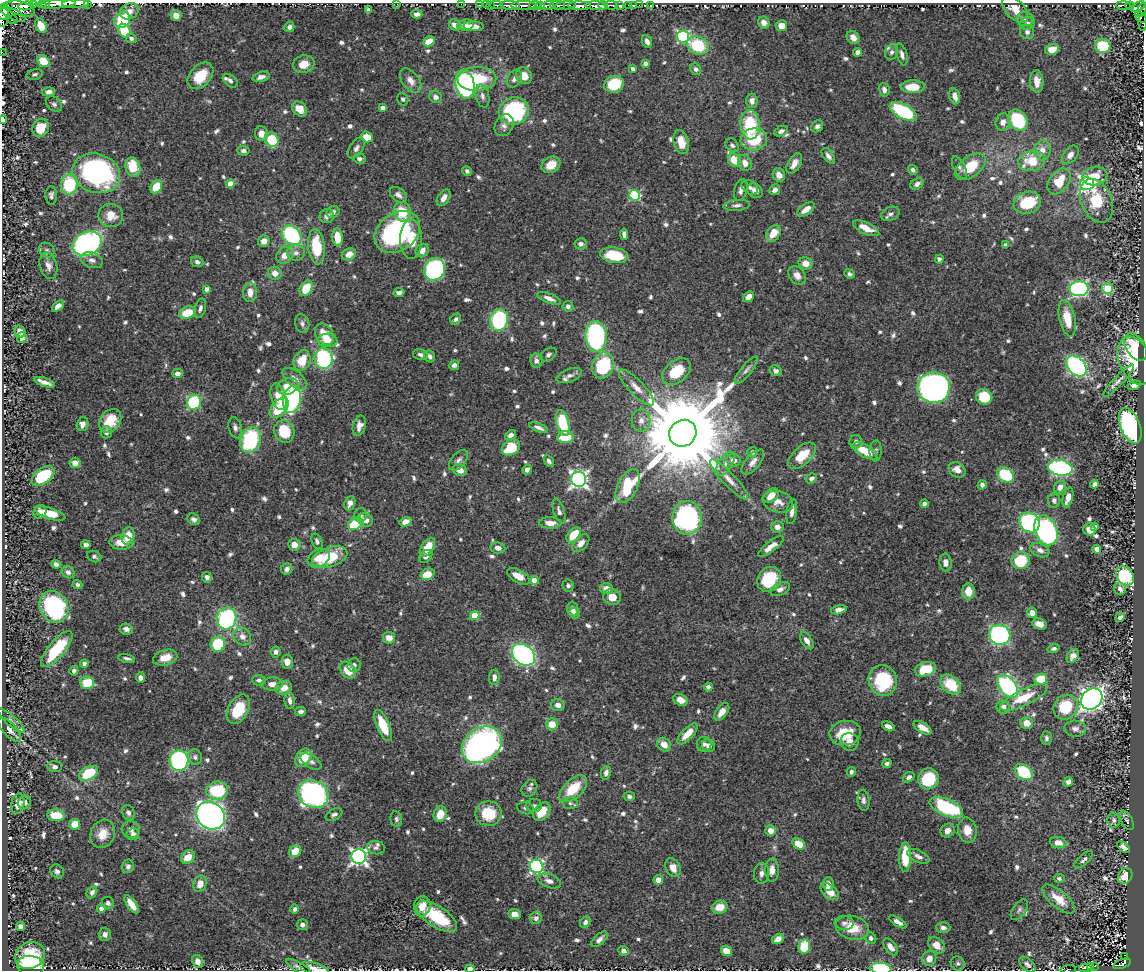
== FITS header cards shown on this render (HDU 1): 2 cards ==
NAXIS1  =                 1142
NAXIS2  =                  968

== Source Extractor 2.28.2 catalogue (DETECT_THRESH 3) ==
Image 1142 x 968 px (HDU 1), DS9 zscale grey, 1 PNG px = 1 image px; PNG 1146 x 972 px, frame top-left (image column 1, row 968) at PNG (2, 3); each listed source drawn as its Kron ellipse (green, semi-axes under 4 px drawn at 4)
Background 0.685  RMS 0.0086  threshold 0.0257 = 3 sigma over >= 5 px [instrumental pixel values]
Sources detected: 796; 1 with non-positive FLUX_AUTO (blend fragments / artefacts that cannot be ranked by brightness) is neither listed nor drawn; of the other 795, the 500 brightest by FLUX_AUTO listed and drawn (295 fainter detections omitted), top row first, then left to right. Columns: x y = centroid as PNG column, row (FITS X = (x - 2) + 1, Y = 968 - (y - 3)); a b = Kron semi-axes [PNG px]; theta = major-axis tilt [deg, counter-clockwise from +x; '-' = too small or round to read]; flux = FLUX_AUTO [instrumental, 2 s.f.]
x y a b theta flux
88 3 3 2 - 13
33 4 3 2 - 21
42 4 4 2 - 69
46 4 3 2 - 75
57 4 19 3 4 510
76 4 13 2 1 500
397 4 2 2 - 39
461 4 2 2 - 7.9
9 5 2 2 - 5.9
480 5 3 2 - 13
486 5 2 2 - 7.4
490 5 3 2 - 19
496 5 6 2 0 29
510 5 10 3 -3 490
535 5 6 3 9 50
541 5 3 3 - 76
547 5 7 3 12 250
557 5 7 3 -1 230
565 5 10 3 8 210
603 5 5 3 - 320
611 5 7 3 -4 110
620 5 3 3 - 100
629 5 3 3 - 31
633 5 3 3 - 13
639 5 2 2 - 4.8
651 5 3 3 - 11
1124 5 7 3 -1 120
26 6 7 4 9 220
523 6 12 3 0 730
579 6 11 4 -1 870
596 6 11 4 -4 530
1130 6 4 4 - 180
1138 7 7 4 28 280
20 8 15 7 -17 520
1015 9 16 9 -45 8.8
368 10 4 4 - 1.7
1142 10 7 4 75 190
129 11 10 7 27 4.4
3 12 8 5 81 670
13 14 13 5 -24 180
417 14 5 4 - 2.7
176 15 5 5 - 4.7
3 17 9 6 80 520
1141 17 7 3 -36 34
13 19 5 2 - 16
1025 19 8 7 - 2.1
122 20 9 7 48 32
1143 22 9 2 -89 41
764 23 6 5 - 2.9
1027 23 7 6 - 2
455 25 6 5 - 4.1
465 25 8 5 10 3.5
41 26 8 5 -61 7.1
474 26 10 4 -2 4.1
781 26 5 5 - 6
289 27 5 4 - 1.8
124 31 7 6 - 18
1027 32 7 7 - 2.1
683 36 6 6 - 68
853 37 7 6 - 4.3
131 38 5 4 - 1.5
429 41 6 4 29 6.7
647 41 7 4 -67 2.4
698 45 11 8 -25 29
1103 46 8 7 - 29
1052 49 7 5 17 6.8
2 52 2 2 - 4.1
857 52 4 4 - 2.5
891 52 8 6 70 1.8
902 55 11 5 -75 2.8
43 61 7 5 -44 16
645 63 4 4 - 2.2
304 64 11 8 13 7.3
633 69 4 4 - 2.6
696 69 6 5 - 1.9
35 74 8 5 17 1.5
200 76 15 10 47 14
524 76 8 8 - 7.3
261 77 8 5 15 3.2
477 79 19 12 3 23
514 79 9 7 56 2.5
230 81 8 5 -38 1.8
411 81 14 8 -53 4.3
1037 81 11 6 -87 5.4
465 84 14 9 -77 120
614 84 10 8 16 28
913 87 12 6 1 12
884 90 7 5 -77 2.8
48 92 6 4 3 2.5
482 96 12 6 -76 2.6
955 96 8 5 -74 3.7
435 97 6 6 - 2.4
403 99 6 5 - 1.5
752 101 7 5 -88 3
54 104 9 6 -43 1.6
382 108 4 4 - 2.5
300 109 8 6 -47 8.3
514 111 15 13 29 81
903 111 15 7 -29 57
3 120 4 3 - 2.2
1018 120 11 9 -53 43
1003 122 8 7 - 3.8
504 125 11 9 62 3.2
750 125 14 9 -85 33
817 126 6 5 - 2.2
41 128 9 8 - 11
781 131 7 5 26 1.8
261 133 7 6 - 4.7
367 137 6 5 - 7.6
754 139 13 11 7 24
272 140 7 6 - 22
681 142 12 7 -75 8.8
732 145 8 6 -45 1.7
356 148 11 6 57 2.3
1042 150 10 8 86 5.4
243 151 6 5 - 2.2
1070 155 10 7 51 3.7
828 156 9 5 -54 2.6
359 159 6 5 - 1.9
734 160 7 6 - 10
1032 161 14 9 14 18
745 163 8 6 -68 5.4
794 163 11 6 59 4.8
551 165 10 7 31 8.1
133 167 9 7 -74 16
959 167 12 6 -63 2
970 167 17 10 37 18
913 170 5 4 - 2
467 171 5 4 - 1.6
96 173 24 19 -18 130
779 175 7 6 - 4.2
1095 176 13 9 10 11
1059 181 14 9 52 16
69 184 10 8 80 34
230 184 4 4 - 6.9
917 184 7 5 34 2.3
1087 184 7 6 - 170
156 187 7 5 59 14
750 187 9 6 -33 2.2
741 190 11 6 75 2.9
775 190 6 5 - 2.4
755 191 8 6 -33 2.8
51 195 9 5 -87 2
398 195 9 6 -38 2.8
635 195 5 5 - 50
444 198 9 5 56 3.8
1096 201 23 15 -67 25
1027 203 14 11 17 29
737 205 13 5 5 2.3
806 209 10 5 35 5.3
333 212 6 5 - 2.3
402 212 10 8 -69 16
890 214 9 7 22 2.2
111 215 12 11 - 8.2
327 216 7 7 - 3.3
866 228 14 6 -25 9.2
397 232 25 18 36 93
773 233 9 6 53 9.1
624 234 6 4 -83 2.6
292 235 11 8 -46 57
337 237 9 5 -86 11
411 239 19 11 -89 13
264 241 6 5 - 4.5
87 243 15 11 25 140
581 244 6 5 - 2.4
1005 245 4 4 - 1.6
316 247 17 8 -83 24
47 250 8 7 - 1.8
422 250 7 6 - 4.2
296 253 9 8 - 2.6
349 254 7 5 24 4.7
285 255 9 7 44 5.3
614 255 14 7 -9 21
939 259 4 4 - 1.7
92 260 11 7 -18 3.3
197 262 6 5 - 1.9
805 263 7 6 - 5.9
48 266 13 8 -76 4
435 269 11 10 - 120
275 273 7 6 - 5
849 274 5 4 - 1.6
797 275 10 7 -51 4.2
306 288 8 6 56 14
1107 288 5 5 - 30
207 289 4 4 - 3.1
1079 289 9 7 2 120
250 292 9 7 87 4.9
399 292 5 4 - 1.9
748 297 6 4 41 3.4
549 298 13 5 -22 3.4
58 306 7 4 40 3
568 306 5 5 - 2
200 308 10 5 75 2
187 313 8 6 19 16
1067 318 18 8 -77 14
456 319 6 5 - 1.7
499 320 11 9 77 66
302 324 10 7 -75 2.1
20 332 6 5 - 6.1
324 334 11 8 -57 9.4
596 336 15 10 -87 100
22 338 5 5 - 3.8
327 340 10 7 2 6.4
1136 347 15 9 -57 23
420 354 7 5 -12 1.7
548 355 9 6 33 1.8
430 356 6 5 - 2
324 358 10 9 - 63
302 360 10 8 66 12
536 361 7 6 - 2.4
1135 361 25 16 -67 35
454 365 5 4 - 2.1
603 366 13 10 68 41
1076 366 12 8 -46 110
746 370 17 5 51 2.7
776 371 6 5 - 2.4
676 372 16 10 40 18
177 373 5 4 - 3.7
569 375 13 6 20 2.7
295 379 14 7 -39 4
1118 381 22 5 46 3.1
45 382 11 4 -19 3.7
1134 385 6 4 19 2.1
288 386 11 8 21 9.8
636 388 24 7 -46 6
934 388 16 15 - 290
278 397 14 7 -72 8.6
984 397 8 7 - 22
292 400 14 8 78 100
194 402 8 7 - 46
279 408 12 7 48 20
110 421 13 10 51 15
641 421 11 9 90 3.9
563 423 13 6 -75 29
82 424 7 5 74 3.6
359 426 10 6 76 3.8
1130 426 19 9 -69 130
235 428 11 6 -77 2.4
539 428 10 4 -20 2.2
284 431 11 10 - 22
106 432 6 5 - 2
683 433 14 13 - 14000
511 435 6 4 38 2.5
565 437 8 6 8 15
250 440 13 10 70 54
856 442 6 6 - 2.3
511 448 10 7 31 21
865 451 14 6 -28 14
876 451 10 6 87 1.6
752 452 5 5 - 1.6
802 456 17 9 42 14
458 460 12 7 49 2.5
733 460 7 6 - 3.9
549 461 6 4 -58 2.1
753 462 15 7 50 4.1
75 463 5 5 - 4
725 464 13 7 58 3.4
1060 468 12 7 -9 110
527 469 5 4 - 3
460 470 7 5 -23 5.7
957 470 9 7 -36 4.6
1005 475 9 6 -35 41
43 476 13 7 37 27
812 478 6 4 34 1.9
579 479 7 7 - 200
729 479 27 6 -47 6.2
1094 484 4 4 - 3
982 485 5 4 - 2.3
628 486 18 10 62 39
1060 487 7 5 51 4.2
771 495 8 6 42 6.4
1068 498 10 5 74 5.1
1054 500 7 6 - 2
778 502 15 10 -16 6
350 503 7 5 70 2.9
924 504 4 4 - 2
559 511 13 5 -72 2.4
40 512 7 6 - 3
792 512 13 5 82 3.1
50 513 16 5 -17 11
361 515 7 6 - 1.7
687 518 17 15 -90 140
194 519 7 5 -33 2
366 520 7 6 - 3.9
406 522 6 4 18 5.3
1029 522 10 9 - 97
550 523 11 5 -2 4.7
355 524 8 5 38 25
777 527 6 6 - 3.4
1094 527 3 3 - 1.5
1089 529 6 6 - 4.8
1046 530 15 11 -67 120
574 535 9 5 48 17
128 536 9 6 75 10
317 541 8 5 -68 1.6
121 542 12 7 -4 8.8
581 543 10 6 47 4.5
86 545 4 4 - 2.6
294 545 6 6 - 5.1
771 546 15 5 38 4.8
427 547 10 6 54 12
498 548 7 5 -7 3
1097 549 4 4 - 8.6
1040 550 10 6 -23 3.2
94 557 7 5 -23 1.6
330 557 18 9 19 25
426 557 7 5 45 2.3
319 558 11 8 29 6
1021 561 9 8 - 24
945 562 9 6 -87 3.7
56 564 5 4 - 2.1
287 569 6 5 - 2.2
68 572 7 5 -41 1.9
428 574 7 5 22 9.8
518 576 12 6 -30 7.1
1125 576 10 8 -50 50
207 577 5 5 - 2.7
769 579 13 11 53 27
534 580 4 4 - 8.4
77 584 5 4 - 1.5
568 586 6 5 - 1.6
607 588 6 5 - 4.6
780 589 10 6 27 3
1120 589 6 6 - 2.8
969 592 8 6 -89 8
612 597 9 8 - 7.4
54 607 16 13 -58 75
573 609 7 5 -88 2.6
839 610 8 4 12 3.7
575 613 6 5 - 1.6
1032 613 5 5 - 4.2
475 615 5 4 - 15
1120 617 5 4 - 2.2
227 618 11 9 75 77
1039 624 7 5 -19 3.9
126 629 7 5 -8 2.9
1000 635 11 9 -24 140
242 636 9 8 - 4.1
389 638 6 6 - 5.4
807 641 9 5 -57 3.5
218 644 7 7 - 28
57 649 22 8 50 36
1053 649 6 4 15 1.5
276 652 5 5 - 2
523 655 13 9 -39 140
1073 656 7 5 54 3.1
127 658 8 3 -13 1.5
165 658 12 7 16 8.7
287 662 7 6 - 4.6
84 663 4 4 - 2.1
354 665 7 6 - 2
925 669 11 7 14 18
348 670 9 7 -50 10
74 671 5 4 - 1.7
494 677 7 5 84 2.9
140 678 5 4 - 2.6
1041 679 6 5 - 16
259 680 7 5 -2 1.9
883 680 15 14 - 39
87 683 7 6 - 21
272 684 11 6 1 4.3
951 684 12 8 -41 19
1008 686 13 8 -52 88
708 687 4 4 - 2.2
284 688 8 7 - 5.9
1024 698 25 8 26 16
1092 699 11 9 45 360
290 700 9 5 -81 2.4
681 700 7 5 -26 6.2
558 705 7 6 - 3.1
1003 707 7 6 - 3.2
1066 707 13 11 48 23
238 709 16 10 61 20
301 712 5 4 - 1.9
722 712 10 5 53 5.4
11 721 17 5 -42 2
1027 723 6 6 - 6.8
552 724 6 6 - 9.2
383 726 17 6 -67 19
888 726 7 4 -26 3.2
923 728 10 5 -31 5.2
1075 729 11 8 -4 3
10 730 15 6 -47 3.7
845 733 16 12 10 16
687 734 13 5 47 8.3
1047 738 7 5 -88 1.7
849 742 9 8 - 3.7
704 744 7 7 - 2.2
482 745 22 16 34 240
664 745 7 6 - 5.8
708 746 7 6 - 2.7
195 757 8 6 -68 1.9
303 758 10 7 56 17
179 761 10 9 - 97
311 762 12 6 -32 2.2
887 763 5 4 - 1.6
55 767 7 5 -4 2.2
851 772 5 4 - 1.8
1024 772 10 7 -36 32
88 773 10 6 29 24
606 773 7 5 77 2
909 777 6 4 38 2.5
928 779 10 10 - 27
1068 782 5 4 - 1.9
529 788 9 7 50 1.6
573 789 17 9 43 18
217 791 11 9 6 33
313 794 15 13 -25 230
629 796 5 4 - 2
863 800 10 6 -83 2.3
24 802 7 6 - 2.5
570 803 7 6 - 1.5
18 804 10 6 79 6.8
534 806 8 6 1 1.6
946 807 18 8 -23 57
525 808 8 6 -17 1.6
542 812 10 7 51 12
128 813 8 6 -65 2.2
334 814 9 5 27 1.8
440 814 8 6 70 8.6
488 814 13 12 - 18
56 815 9 6 -7 15
210 816 15 13 -38 290
396 819 7 6 - 1.6
1114 820 7 6 - 1.7
1127 820 10 5 -63 1.6
75 824 5 5 - 9.4
131 830 9 8 - 2.6
771 830 5 5 - 5.7
947 830 7 6 - 3.9
967 830 13 9 -78 7.8
103 834 14 12 65 8.3
133 834 6 6 - 2.1
1058 843 8 5 -7 5.1
799 844 7 5 -33 12
1124 847 8 4 -39 2.6
376 848 9 6 -13 2
295 851 7 5 41 8.9
918 856 12 6 -25 2.9
188 857 7 6 - 7.8
359 857 7 7 - 200
905 857 15 6 88 21
1084 860 12 5 43 1.9
128 866 7 6 - 1.8
537 866 7 6 - 120
673 868 10 7 -64 5.4
772 870 11 7 88 4.2
57 871 7 6 - 2
761 873 10 7 83 2.5
1125 876 8 6 56 8.5
1059 878 5 4 - 1.5
658 880 5 5 - 5.1
549 881 12 6 -19 3
200 884 8 6 67 6.3
828 884 7 5 88 3.8
92 892 6 5 - 1.9
830 892 10 6 -41 7.8
1059 899 20 8 -40 10
108 903 6 6 - 1.5
132 904 10 4 -55 7.8
422 906 10 8 84 6.1
720 907 8 6 15 9.1
101 909 4 4 - 3.9
294 909 5 4 - 1.7
1019 910 12 6 55 1.7
514 914 6 5 - 3.3
437 917 23 10 -33 32
536 918 6 6 - 2.4
585 922 6 4 51 1.8
898 922 10 4 -33 2.9
844 923 9 7 -6 2.3
302 925 5 5 - 2.4
20 926 4 4 - 2.5
943 927 7 5 -3 2.2
852 928 17 12 -15 13
105 934 7 6 - 3
871 938 6 5 - 1.8
600 939 10 5 41 2.6
778 939 6 4 31 3.8
937 945 9 7 -43 6.7
804 946 7 6 - 19
890 947 10 5 -53 3.4
623 951 5 4 - 1.9
726 951 6 5 - 9.8
30 955 15 13 26 21
1125 957 3 2 - 15
929 958 7 7 - 4.5
198 961 6 5 - 5.1
958 964 7 6 - 1.6
1122 964 9 4 19 190
1027 965 10 5 -41 2.2
31 966 13 10 -7 67
1094 966 4 2 - 35
1091 967 3 3 - 30
299 968 15 5 -30 2.1
881 968 10 5 -4 37
1086 968 6 3 -2 28
314 969 14 6 -14 3.2
470 969 4 3 - 6.1
1068 969 7 2 3 58
At the frame edge (FLAGS 8, measured only in part): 17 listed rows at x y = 88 3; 33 4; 57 4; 76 4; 397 4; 461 4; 1142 10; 3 12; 3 17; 1143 22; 2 52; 3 120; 299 968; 881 968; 314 969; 470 969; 1068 969
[295 fainter detections neither listed nor drawn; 1 non-positive-flux detection neither listed nor drawn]